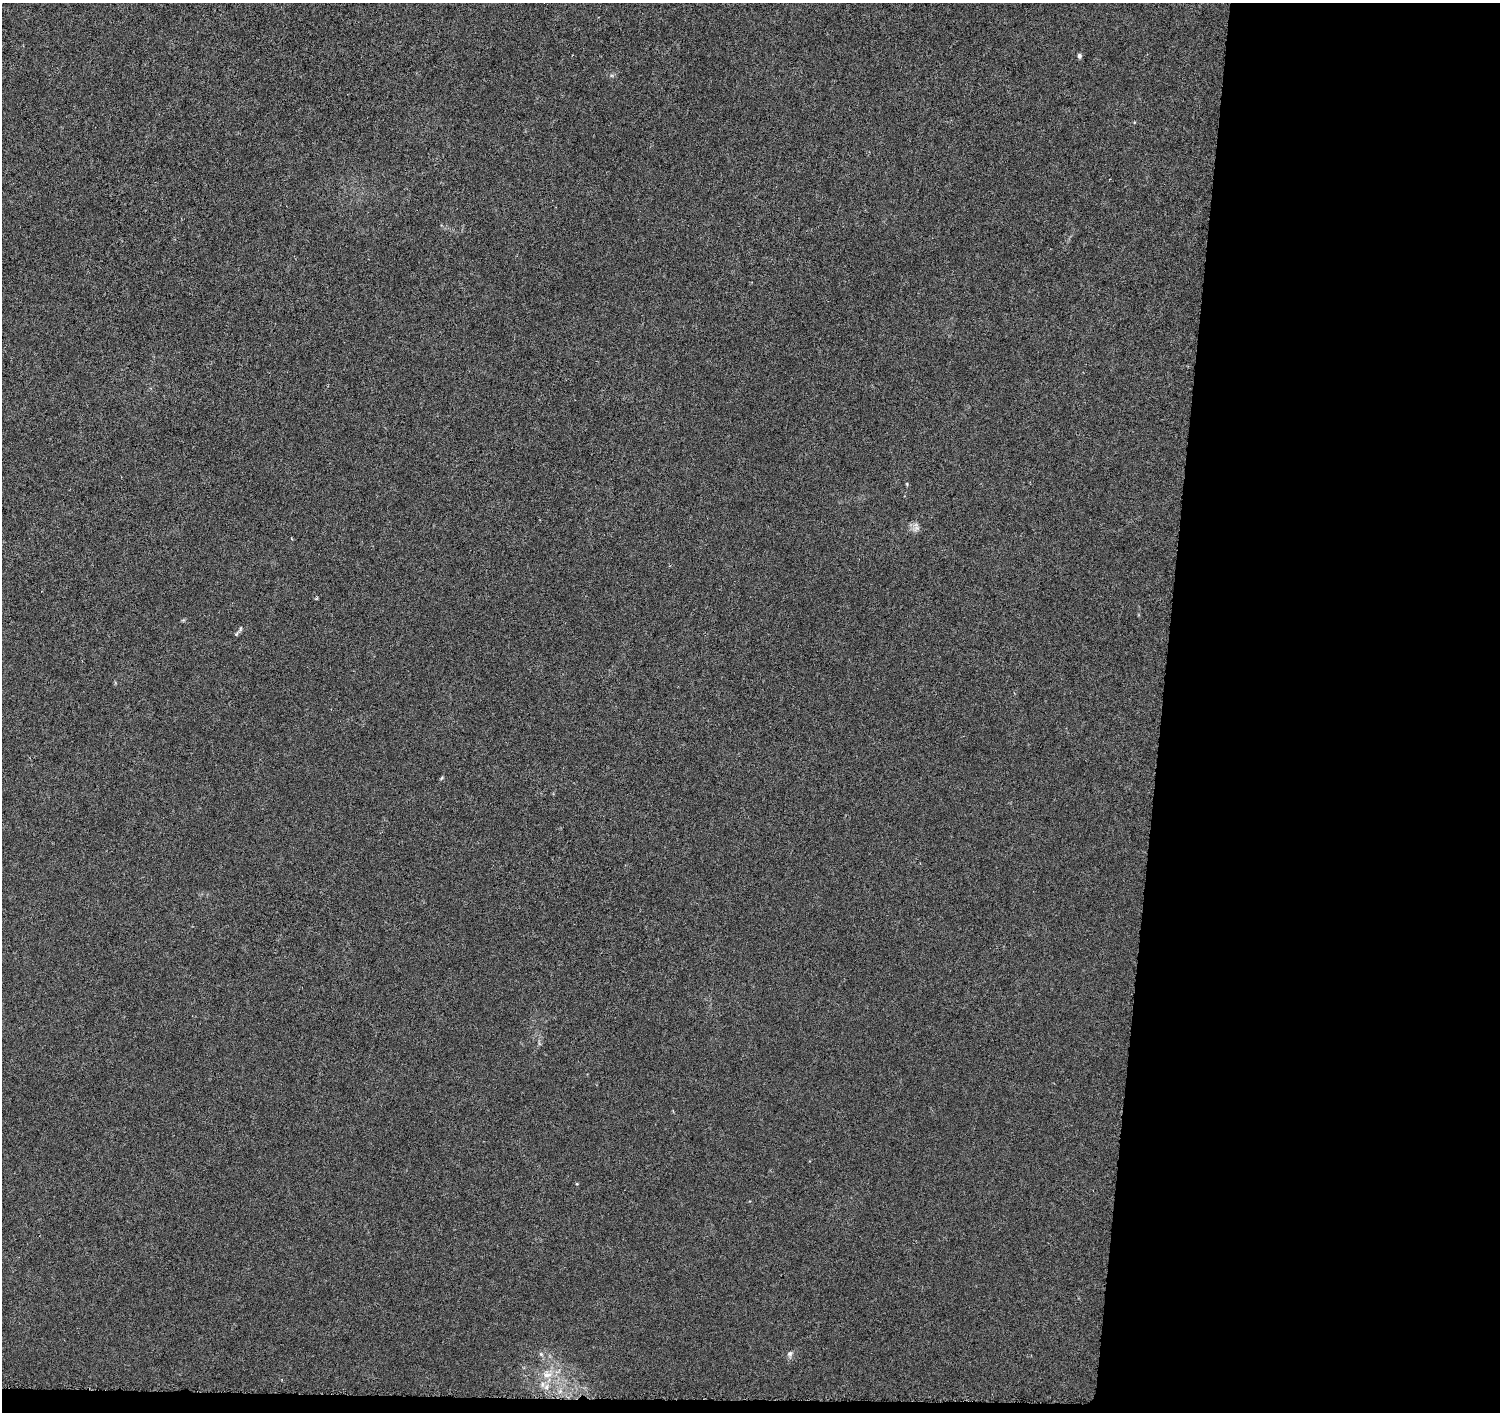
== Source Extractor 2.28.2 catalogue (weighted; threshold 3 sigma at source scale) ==
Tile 9 of 3 x 3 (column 3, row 3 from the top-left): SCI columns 3007-4504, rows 283-1692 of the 4509 x 4744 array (HDU 1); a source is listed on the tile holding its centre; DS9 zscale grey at full resolution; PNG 1502 x 1414 px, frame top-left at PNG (2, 3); no overlay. Shown black and unused: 23% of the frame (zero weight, under 4 of 8 exposures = <1% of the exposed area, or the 3 px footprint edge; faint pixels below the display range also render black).
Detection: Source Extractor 2.28.2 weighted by HDU 2 'WHT'; one run over the whole footprint, this tile lists its part. Background -0.00797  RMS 0.0022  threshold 0.00902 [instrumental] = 3 sigma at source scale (4.09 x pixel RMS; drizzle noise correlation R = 1.36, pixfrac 0.8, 0.0396/0.0396 arcsec/px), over >= 5 px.
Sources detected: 11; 1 inside a brighter listed object's ellipse — not listed separately; the other 10 listed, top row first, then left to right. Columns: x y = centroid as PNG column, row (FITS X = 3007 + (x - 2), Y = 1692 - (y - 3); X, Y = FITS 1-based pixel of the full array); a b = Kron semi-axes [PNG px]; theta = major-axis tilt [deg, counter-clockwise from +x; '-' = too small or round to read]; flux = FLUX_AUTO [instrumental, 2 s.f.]
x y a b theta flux
1079 56 4 4 - 0.76
907 484 5 3 - 0.19
916 528 10 6 40 0.79
240 629 10 4 73 0.45
441 778 6 3 69 0.23
541 1354 7 4 -45 0.37
790 1354 10 7 -86 0.64
547 1374 15 11 -1 2.7
546 1387 9 7 51 1
560 1391 6 6 - 0.56